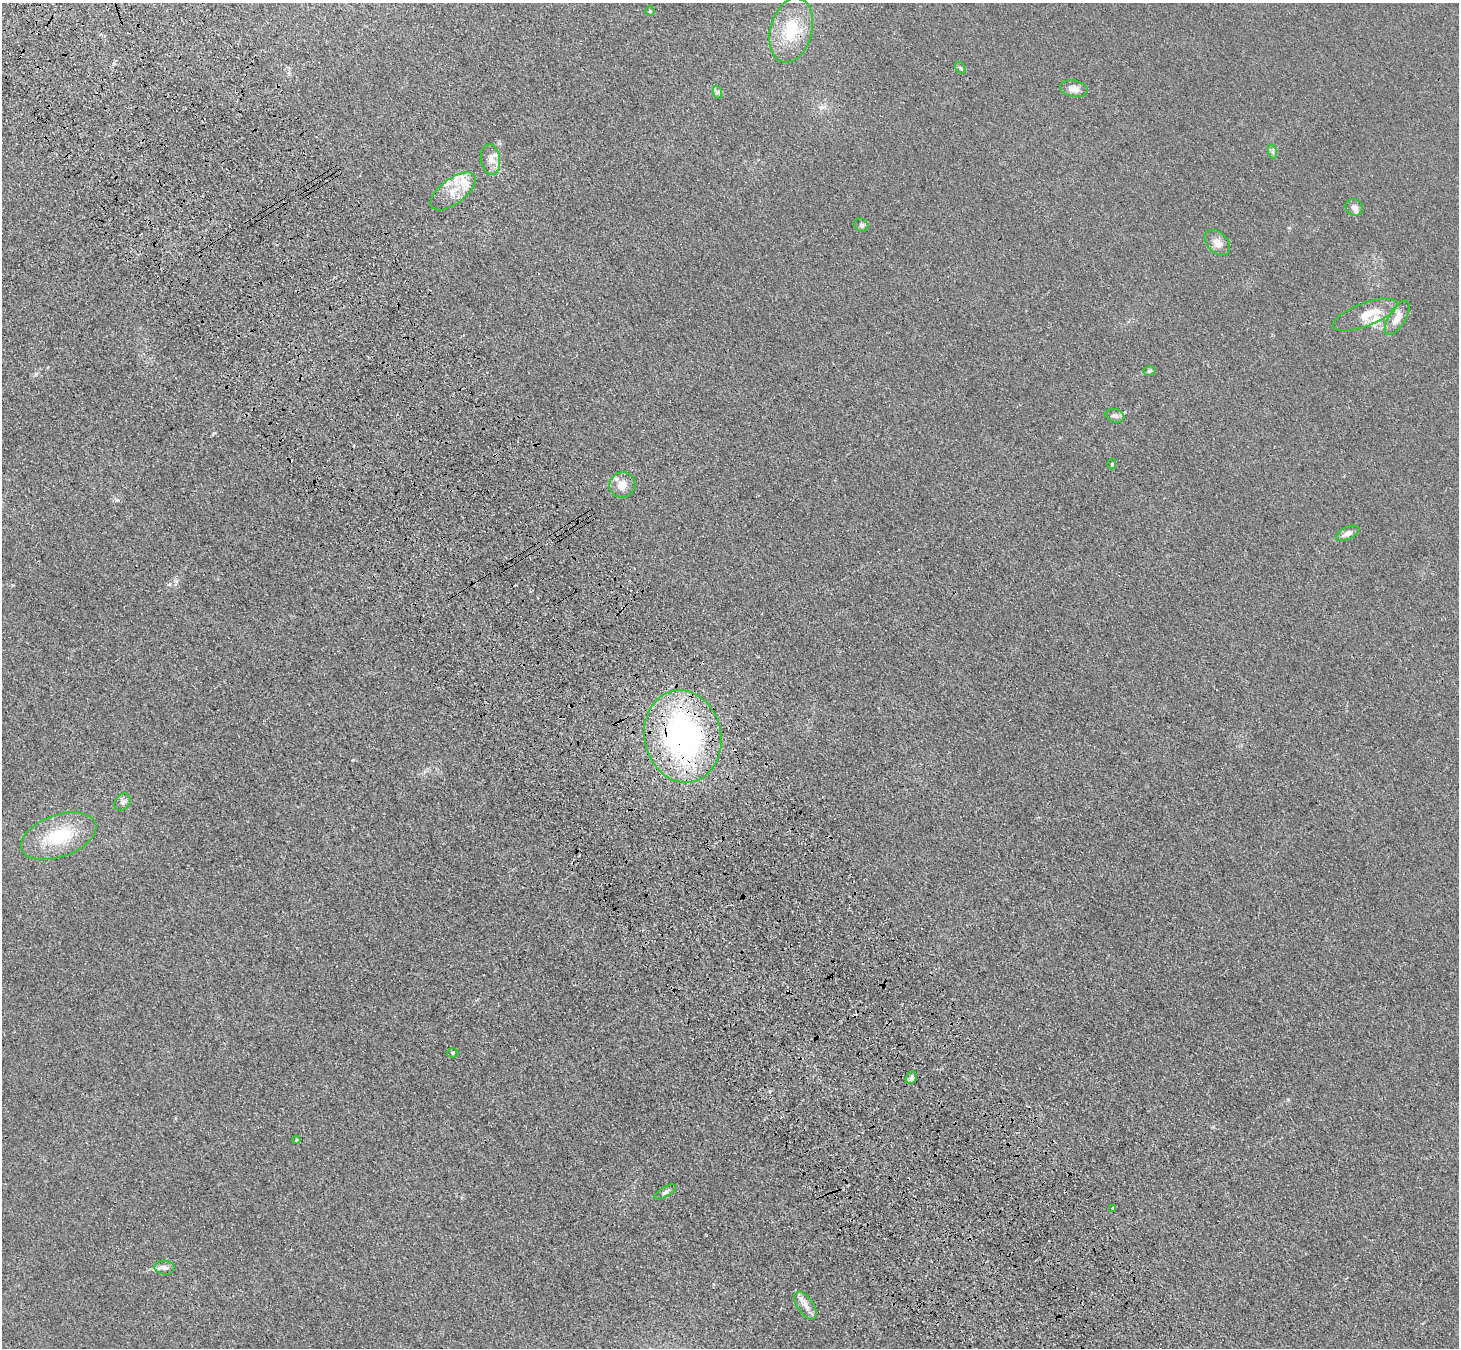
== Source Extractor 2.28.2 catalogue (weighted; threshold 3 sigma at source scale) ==
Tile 11 of 4 x 4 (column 3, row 3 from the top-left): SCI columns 3020-4476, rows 1581-2926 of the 6036 x 5989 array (HDU 1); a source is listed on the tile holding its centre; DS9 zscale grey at full resolution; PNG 1461 x 1350 px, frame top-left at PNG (2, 3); each listed source drawn as its Kron ellipse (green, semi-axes under 4 px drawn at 4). Shown black and unused: <1% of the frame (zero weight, under 3 of 4 exposures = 6% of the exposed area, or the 3 px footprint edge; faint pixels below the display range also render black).
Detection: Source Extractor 2.28.2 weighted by HDU 2 'WHT'; one run over the whole footprint, this tile lists its part. Background 0.0276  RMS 0.0061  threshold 0.0274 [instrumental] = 3 sigma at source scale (4.5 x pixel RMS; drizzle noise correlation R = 1.50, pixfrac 1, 0.05/0.05 arcsec/px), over >= 5 px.
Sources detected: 34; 6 inside a brighter listed object's ellipse — not listed separately; the other 28 listed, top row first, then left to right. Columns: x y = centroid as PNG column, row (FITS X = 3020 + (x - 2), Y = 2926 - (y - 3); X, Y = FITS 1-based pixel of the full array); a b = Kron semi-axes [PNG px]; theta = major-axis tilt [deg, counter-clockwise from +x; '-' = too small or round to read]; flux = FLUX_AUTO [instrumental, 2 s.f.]
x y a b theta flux
650 11 4 4 - 0.67
791 30 33 21 75 26
960 68 6 4 -58 1
1074 89 14 8 -11 5.4
717 92 7 4 -70 1.4
1273 152 7 4 -72 1.2
491 160 15 9 -82 4.8
453 191 26 12 37 12
1354 207 9 8 - 2.7
861 225 7 6 - 1.3
1217 243 15 10 -45 5.2
1365 315 34 11 20 12
1397 318 19 8 59 6
1149 371 6 5 - 1.2
1115 416 9 6 -18 2.1
1112 464 5 3 - 0.61
622 485 13 12 - 7
1348 533 12 6 24 3.5
683 736 46 38 -78 180
123 802 9 7 49 2.5
59 836 39 21 19 34
452 1053 6 4 -1 0.9
911 1078 6 5 - 2.2
296 1140 4 4 - 0.62
665 1192 12 5 30 1.8
1113 1208 3 3 - 0.91
165 1268 10 7 -8 2.9
806 1305 16 8 -57 4.9
Overlapping masked pixels (flux is a lower limit): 1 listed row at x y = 683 736